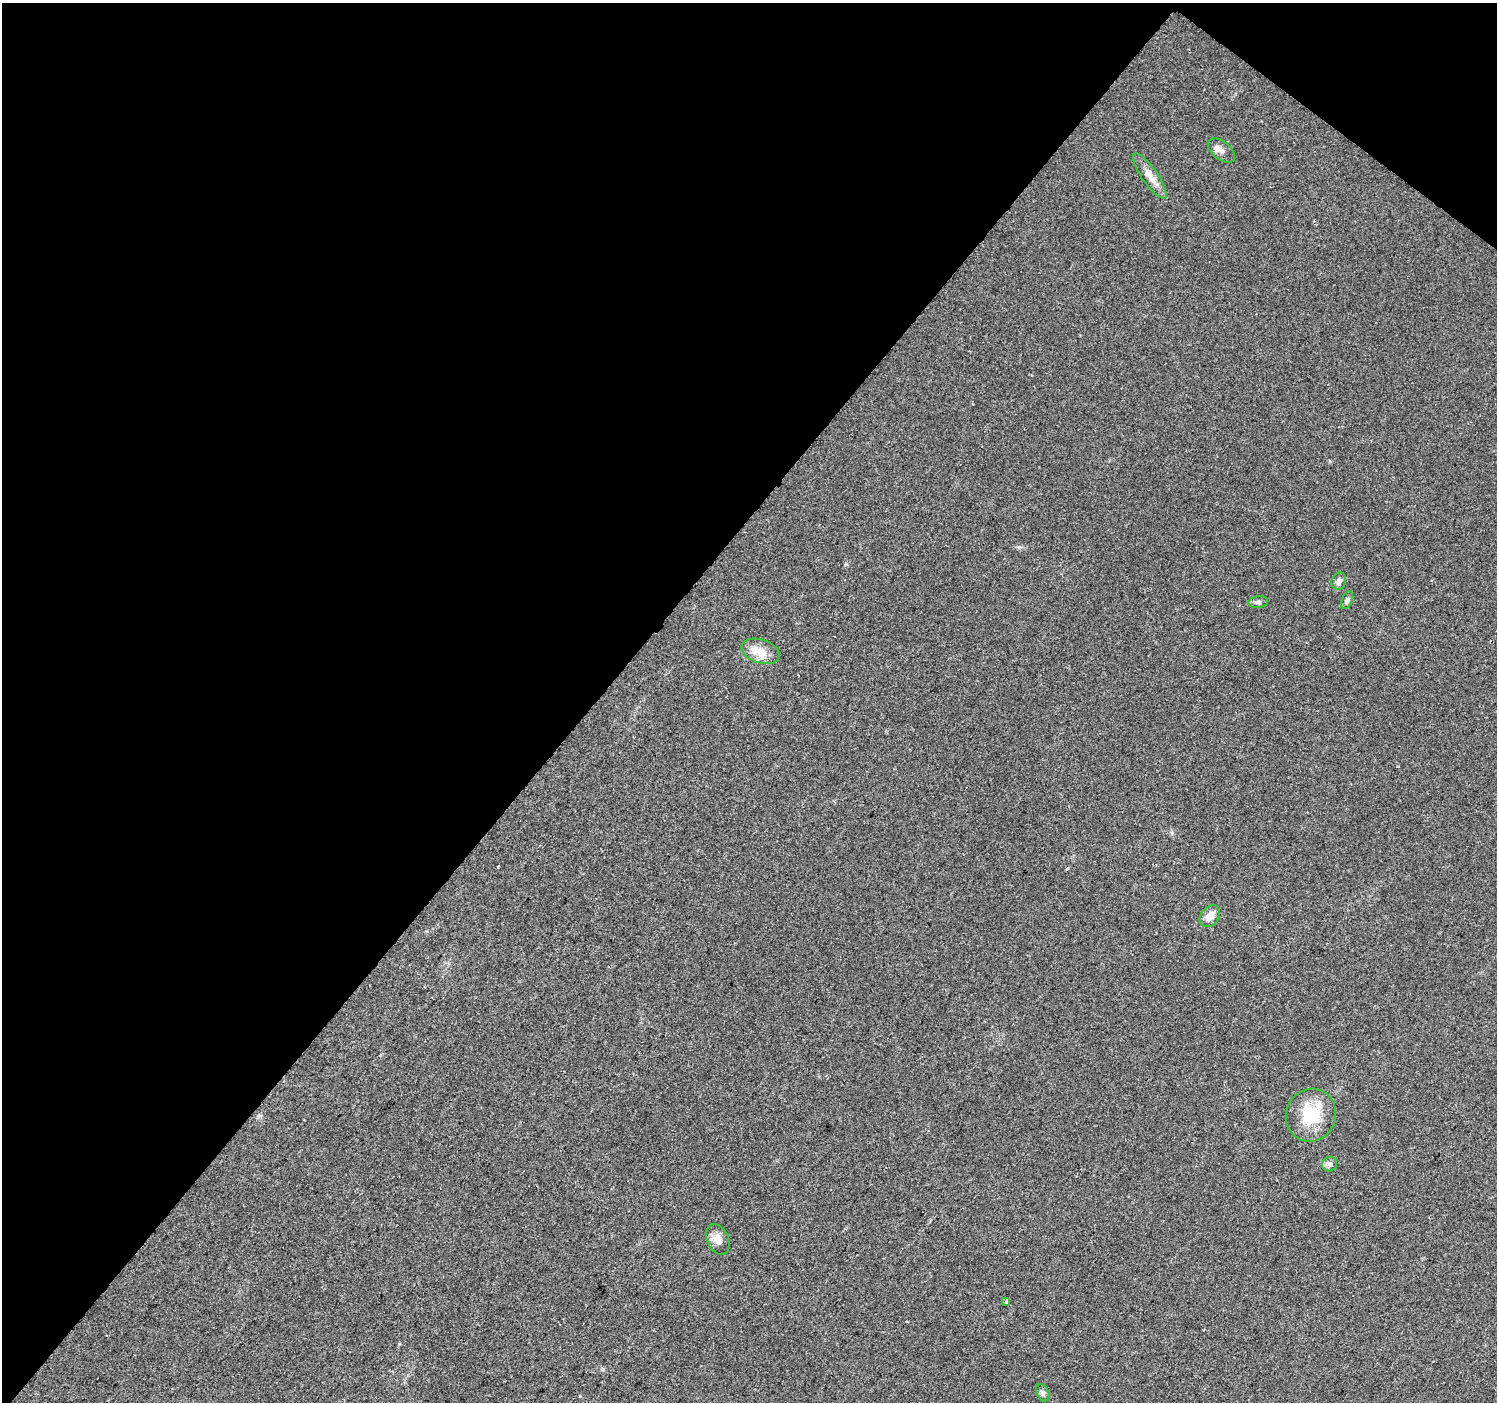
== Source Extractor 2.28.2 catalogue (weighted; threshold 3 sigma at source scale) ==
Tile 2 of 4 x 4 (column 2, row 1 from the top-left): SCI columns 1504-2998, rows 4444-5843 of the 5988 x 6020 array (HDU 1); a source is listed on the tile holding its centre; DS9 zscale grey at full resolution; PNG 1499 x 1404 px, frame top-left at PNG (2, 3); each listed source drawn as its Kron ellipse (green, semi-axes under 4 px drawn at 4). Shown black and unused: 42% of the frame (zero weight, under 2 of 3 exposures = <1% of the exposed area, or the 3 px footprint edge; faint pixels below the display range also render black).
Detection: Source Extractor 2.28.2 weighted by HDU 2 'WHT'; one run over the whole footprint, this tile lists its part. Background 0.0475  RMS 0.0062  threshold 0.0279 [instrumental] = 3 sigma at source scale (4.5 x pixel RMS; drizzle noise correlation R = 1.50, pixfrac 1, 0.0396/0.0396 arcsec/px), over >= 5 px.
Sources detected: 13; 1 cosmic-ray / hot-pixel residue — neither listed nor drawn; the other 12 listed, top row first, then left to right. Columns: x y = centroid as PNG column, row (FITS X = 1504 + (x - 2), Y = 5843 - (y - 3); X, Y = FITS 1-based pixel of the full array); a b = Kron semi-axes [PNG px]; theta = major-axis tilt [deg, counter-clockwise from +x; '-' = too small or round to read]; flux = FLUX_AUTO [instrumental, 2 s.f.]
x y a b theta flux
1221 150 16 9 -39 4
1150 176 27 8 -55 6.8
1339 581 9 7 64 2.7
1347 600 9 5 68 1.6
1258 602 10 6 7 1.7
761 651 20 11 -18 8.5
1210 916 12 9 53 5.5
1311 1115 27 25 65 24
1330 1164 8 7 - 2.2
718 1239 16 10 -64 5.1
1006 1302 4 3 - 1.9
1043 1393 9 6 -64 1.8